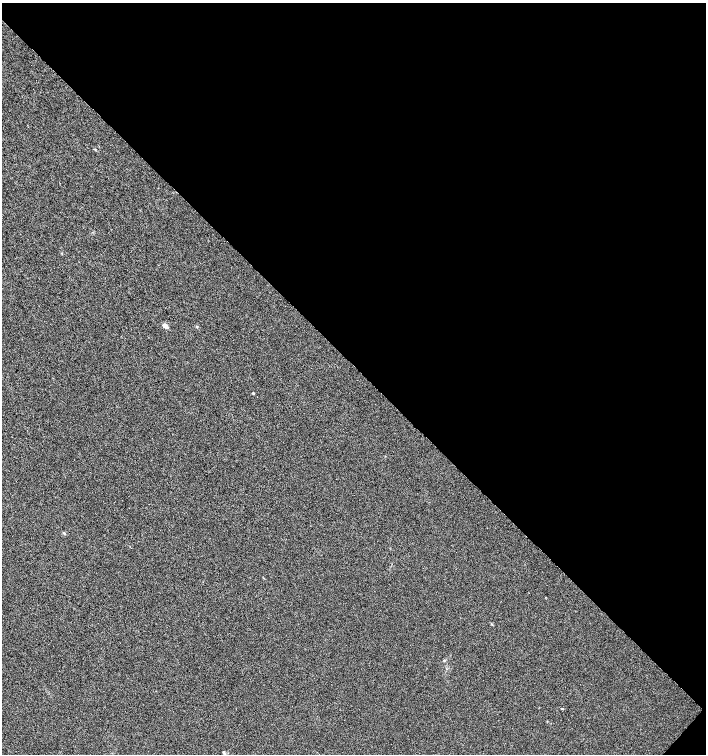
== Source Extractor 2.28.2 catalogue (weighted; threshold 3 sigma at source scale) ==
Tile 8 of 4 x 4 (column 4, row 2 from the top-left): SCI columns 4456-5863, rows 3011-4514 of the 6027 x 6025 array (HDU 1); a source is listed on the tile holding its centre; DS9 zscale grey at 2 x 2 block average (1 PNG px = mean of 2 x 2 image px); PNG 708 x 756 px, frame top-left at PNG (2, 3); no overlay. Shown black and unused: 49% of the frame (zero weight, under 3 of 6 exposures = <1% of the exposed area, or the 3 px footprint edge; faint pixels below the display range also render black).
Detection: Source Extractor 2.28.2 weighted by HDU 2 'WHT'; one run over the whole footprint, this tile lists its part. Background 8.72e-04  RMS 0.0025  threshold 0.0103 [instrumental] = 3 sigma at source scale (4.09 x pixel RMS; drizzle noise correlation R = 1.36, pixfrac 0.8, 0.0396/0.0396 arcsec/px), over >= 5 px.
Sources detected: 6; all 6 listed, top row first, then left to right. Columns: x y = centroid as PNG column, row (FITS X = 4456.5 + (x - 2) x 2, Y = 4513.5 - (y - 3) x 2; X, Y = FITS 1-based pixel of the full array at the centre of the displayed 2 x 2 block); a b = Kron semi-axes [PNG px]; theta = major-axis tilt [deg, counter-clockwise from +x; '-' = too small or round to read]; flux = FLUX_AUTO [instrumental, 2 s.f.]
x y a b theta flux
165 326 5 3 - 2.9
197 327 3 2 - 0.44
253 393 3 3 - 0.49
64 533 5 2 - 0.46
444 661 4 2 - 0.36
224 752 5 3 - 0.58